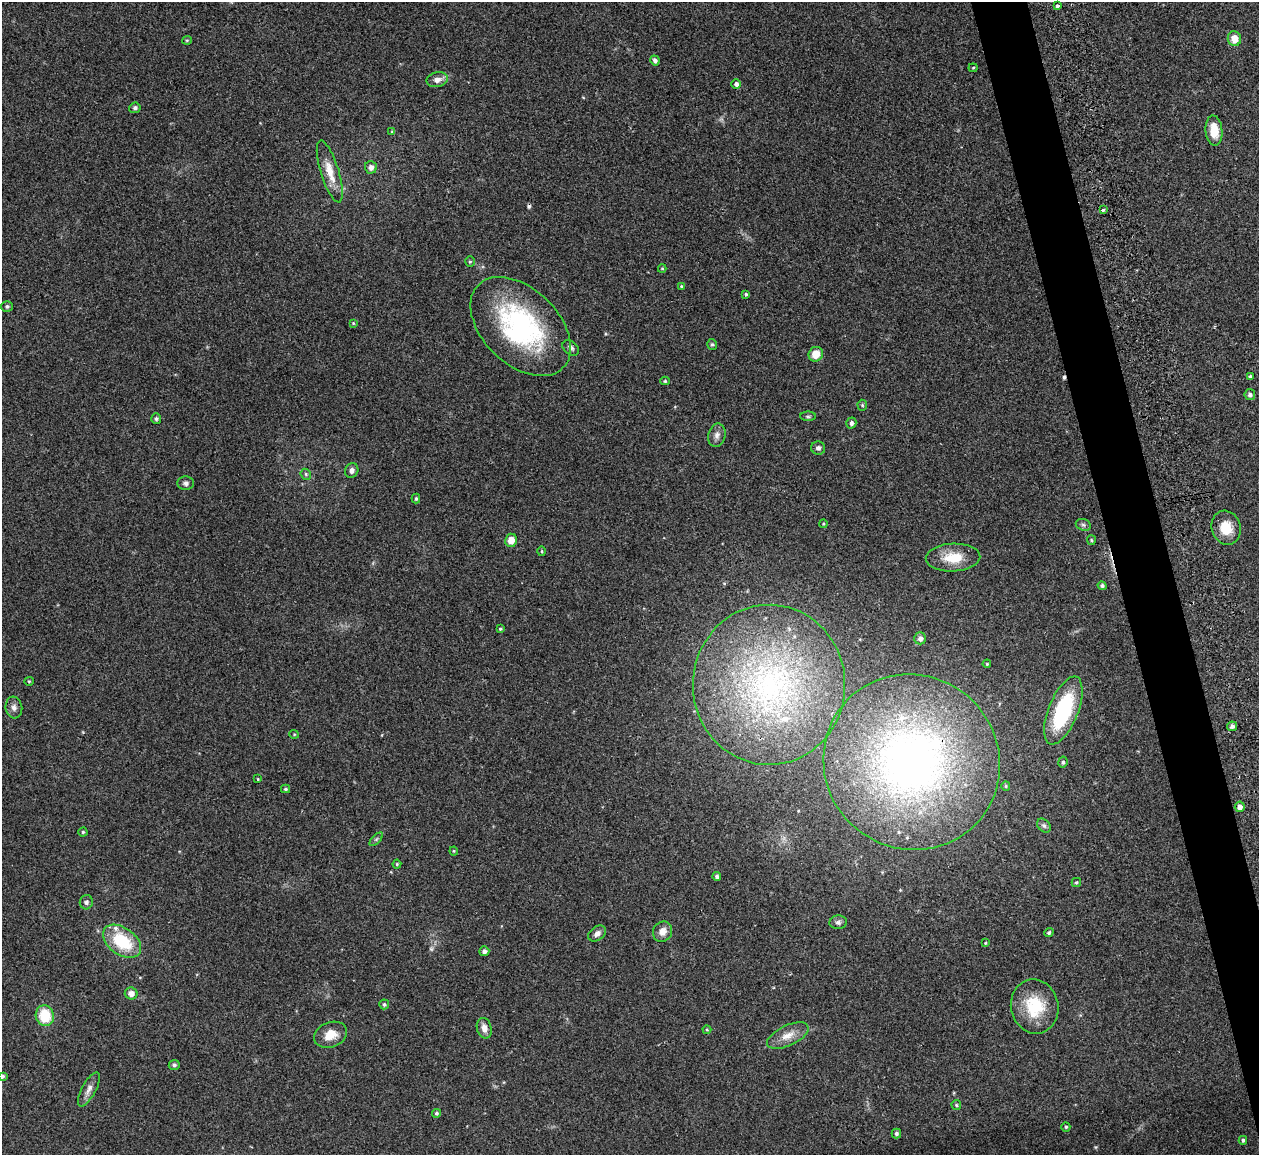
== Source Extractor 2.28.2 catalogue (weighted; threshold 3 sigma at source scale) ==
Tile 6 of 4 x 4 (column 2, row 2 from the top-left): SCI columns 1258-2514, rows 2452-3604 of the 5086 x 5028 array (HDU 1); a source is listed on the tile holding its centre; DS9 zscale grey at full resolution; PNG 1261 x 1157 px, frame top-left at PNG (2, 2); each listed source drawn as its Kron ellipse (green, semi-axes under 4 px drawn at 4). Shown black and unused: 4% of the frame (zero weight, under 2 of 3 exposures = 3% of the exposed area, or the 3 px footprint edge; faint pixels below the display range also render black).
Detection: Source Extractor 2.28.2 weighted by HDU 2 'WHT'; one run over the whole footprint, this tile lists its part. Background 0.0754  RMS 0.0089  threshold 0.0402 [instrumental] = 3 sigma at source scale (4.5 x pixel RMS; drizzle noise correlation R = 1.50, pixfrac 1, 0.05/0.05 arcsec/px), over >= 5 px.
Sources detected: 98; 1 too faint to see at this stretch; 2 cosmic-ray / hot-pixel residue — neither listed nor drawn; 5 inside a brighter listed object's ellipse — not listed separately; the other 90 listed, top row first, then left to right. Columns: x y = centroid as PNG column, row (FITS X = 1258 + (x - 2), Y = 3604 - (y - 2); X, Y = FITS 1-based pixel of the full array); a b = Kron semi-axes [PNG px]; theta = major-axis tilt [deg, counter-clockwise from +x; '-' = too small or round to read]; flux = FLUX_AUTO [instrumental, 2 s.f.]
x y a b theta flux
1057 6 3 3 - 5.8
1234 38 7 6 - 11
187 40 5 4 - 1
655 60 5 4 - 2.8
973 68 4 4 - 0.95
437 80 11 7 12 5.4
736 84 5 4 - 3.2
135 108 5 5 - 2.3
1214 131 15 8 -84 15
392 132 4 4 - 1.1
371 167 6 6 - 4.4
330 171 32 9 -73 16
1103 210 3 3 - 2.9
470 262 5 4 - 1.2
662 268 4 4 - 0.92
681 286 4 3 - 0.86
746 294 4 4 - 1.4
7 306 6 5 - 1.8
353 323 4 3 - 0.98
521 327 59 37 -44 140
712 345 6 4 -73 1.4
571 348 9 6 -38 2.6
816 354 7 7 - 12
1250 377 4 4 - 1.9
665 381 4 4 - 1.2
1250 395 5 5 - 2.4
862 405 5 5 - 1.2
808 416 8 4 0 1.6
156 419 5 5 - 1.9
851 423 5 5 - 2.9
717 435 12 8 76 4.6
818 448 7 6 - 2.4
352 470 7 6 - 3.3
306 474 6 5 - 1.4
186 483 8 7 - 2.9
416 499 5 4 - 1.4
823 524 4 4 - 0.92
1083 525 8 5 -21 1.9
1226 528 17 14 -73 17
511 540 6 6 - 8.7
1091 540 5 4 - 1.1
542 551 5 3 - 0.87
953 558 27 14 2 21
1102 586 4 4 - 2.2
500 629 4 4 - 1.2
920 638 6 6 - 3.8
987 664 4 3 - 0.86
29 681 5 4 - 0.91
769 685 80 76 89 270
14 707 11 8 -82 3.8
1063 710 36 14 68 81
1232 726 5 5 - 2.9
294 734 5 4 - 0.87
912 762 89 86 -40 450
1063 762 5 4 - 1.6
258 779 3 3 - 0.75
1006 786 5 4 - 1
285 789 4 3 - 1.5
1240 807 5 5 - 4.9
1044 825 8 5 -48 2.2
83 832 4 4 - 1.2
376 839 8 3 45 1.4
454 851 4 4 - 0.98
397 864 4 4 - 1.1
717 876 4 4 - 2.5
1076 882 5 4 - 1.2
86 902 7 6 - 2.5
838 922 8 7 - 2.6
662 932 10 9 - 6.7
1049 933 5 4 - 1.5
597 934 10 6 36 4
122 941 21 13 -36 43
985 943 4 3 - 0.8
484 951 5 5 - 2.8
131 993 6 6 - 5.8
384 1004 5 5 - 1.6
1035 1007 27 23 -79 37
45 1016 10 9 - 29
484 1028 10 7 -76 6
707 1030 4 4 - 0.89
331 1035 17 12 21 12
788 1036 22 10 25 11
174 1065 5 5 - 1.8
2 1076 4 4 - 1.8
89 1089 19 7 62 5.5
956 1105 5 4 - 1.1
437 1113 4 4 - 1.7
1066 1127 5 4 - 1.5
896 1134 5 5 - 2.1
1243 1140 4 3 - 1.6
Overlapping masked pixels (flux is a lower limit): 1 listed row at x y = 912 762
Isophote crosses this tile's border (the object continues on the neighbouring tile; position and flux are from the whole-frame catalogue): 1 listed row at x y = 2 1076